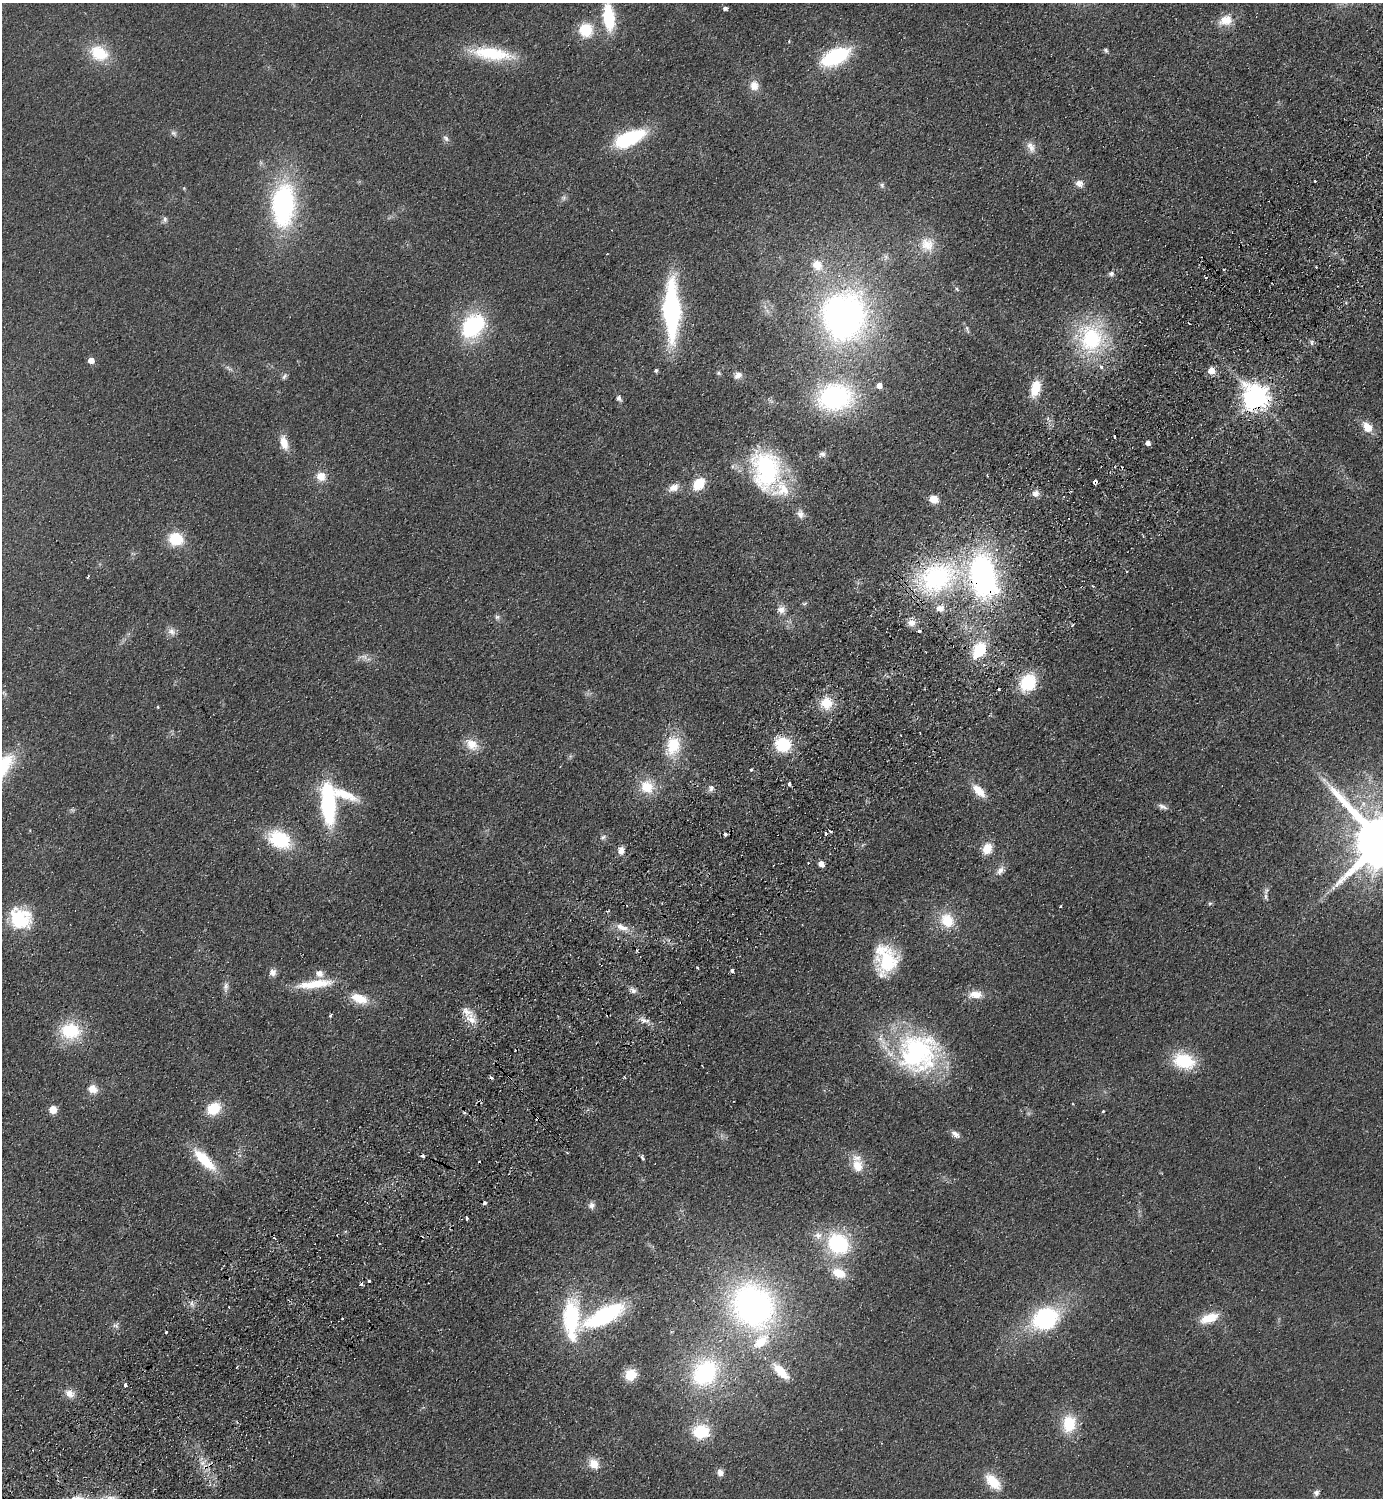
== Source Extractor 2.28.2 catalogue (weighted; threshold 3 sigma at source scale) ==
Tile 7 of 4 x 4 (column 3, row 2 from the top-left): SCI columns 2963-4343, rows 3036-4531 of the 6066 x 6072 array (HDU 1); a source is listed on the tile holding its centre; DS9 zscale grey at full resolution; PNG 1385 x 1500 px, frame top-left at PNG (2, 3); no overlay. Shown black and unused: <1% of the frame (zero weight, under 2 of 3 exposures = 3% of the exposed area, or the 3 px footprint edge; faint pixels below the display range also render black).
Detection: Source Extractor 2.28.2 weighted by HDU 2 'WHT'; one run over the whole footprint, this tile lists its part. Background 0.0559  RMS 0.0097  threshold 0.0436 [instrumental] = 3 sigma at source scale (4.5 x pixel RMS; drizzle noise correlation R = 1.50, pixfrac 1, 0.05/0.05 arcsec/px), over >= 5 px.
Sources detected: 185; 1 too faint to see at this stretch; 1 inside a brighter object's white glare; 14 cosmic-ray / hot-pixel residue — not listed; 10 inside a brighter listed object's ellipse — not listed separately; the other 159 listed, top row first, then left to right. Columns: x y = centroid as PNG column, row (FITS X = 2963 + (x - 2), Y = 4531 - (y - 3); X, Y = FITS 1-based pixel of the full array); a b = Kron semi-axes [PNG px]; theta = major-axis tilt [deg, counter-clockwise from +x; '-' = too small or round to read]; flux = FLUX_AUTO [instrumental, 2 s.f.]
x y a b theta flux
725 8 4 4 - 3.2
609 17 22 10 -84 60
1226 20 16 12 16 17
586 30 13 13 - 33
1106 50 6 5 - 1.9
99 53 18 13 -28 40
491 54 54 16 -8 55
835 57 27 14 25 85
754 85 14 12 -84 9.5
174 133 9 6 -42 2.9
631 137 22 10 18 93
446 138 10 7 -47 3.5
1031 147 17 10 -63 7.9
1315 181 3 3 - 2
1079 183 10 9 - 6.4
882 185 8 5 -80 2.2
564 198 8 7 - 2.8
283 205 46 25 87 170
165 219 9 6 -88 2.8
927 244 22 21 - 23
886 257 10 6 70 3.2
817 265 15 13 -57 15
1316 267 2 2 - 0.96
1223 270 3 2 - 1.3
1111 274 7 7 - 3.2
1205 277 3 2 - 1.2
957 289 7 4 -46 1.4
1346 303 4 4 - 1.3
671 310 45 13 -89 220
844 316 44 39 84 430
473 326 25 18 52 100
967 329 12 4 -73 2.2
1091 338 37 33 -86 100
1312 342 8 4 -82 2
91 360 5 5 - 10
229 368 11 6 -34 3.2
656 370 4 4 - 2
1211 371 6 5 - 15
719 373 6 5 - 1.5
738 375 11 8 32 5.3
284 376 9 5 54 2.4
879 385 6 6 - 6.6
1035 388 15 9 74 26
835 397 37 28 8 150
1256 397 9 8 - 1100
619 398 7 6 - 3.3
1368 427 11 8 -47 17
1114 436 3 2 - 2
284 443 18 9 -74 14
1148 443 5 4 - 5.9
822 454 9 8 - 3.8
766 470 48 33 -82 120
321 476 12 11 - 12
1095 481 4 4 - 12
698 484 12 9 50 27
674 487 14 9 29 8.8
1035 493 9 8 - 5.7
934 499 8 7 - 14
800 514 13 9 -71 6.3
176 539 12 11 - 39
1127 571 3 2 - 1.3
983 576 35 22 -78 310
88 577 4 2 - 1.4
937 578 48 35 20 160
804 603 8 4 9 1.3
781 610 11 10 - 6.8
497 617 8 6 0 2.7
911 623 10 10 - 7.1
1072 625 4 3 - 1
172 631 12 9 -36 5.9
919 631 3 3 - 3.5
979 650 14 11 59 43
364 657 12 6 -25 4.9
984 665 4 2 - 1.3
1028 683 17 15 53 47
826 703 15 14 - 21
472 744 19 13 -34 15
783 744 14 13 - 47
673 745 25 18 84 36
751 769 3 3 - 1.9
789 784 4 3 - 4.8
647 787 18 16 -46 25
711 788 9 6 -88 3.7
979 791 20 9 -47 15
343 794 44 13 -22 32
328 804 36 12 -86 130
1162 806 14 6 -23 3.9
72 810 9 4 -23 1.9
830 831 3 3 - 3.2
725 834 4 4 - 4.6
826 834 3 3 - 3.4
603 837 9 6 36 2.7
279 839 23 16 -27 59
1382 842 19 15 -47 9900
987 849 11 9 70 18
621 850 10 8 -88 6.8
821 864 5 4 - 9.7
1000 870 14 9 51 6.5
1333 888 6 5 - 2.1
1266 891 13 7 72 4.1
1210 903 6 5 - 1.6
1061 906 3 3 - 1.8
20 919 25 23 -29 52
947 920 18 15 -57 26
622 927 17 9 -21 10
886 960 31 23 -84 57
697 968 3 2 - 1.7
732 971 4 3 - 8.5
273 972 9 8 - 5.4
319 973 9 8 - 7
315 984 46 10 7 31
226 987 15 7 85 5
633 991 9 7 -36 4.1
975 994 18 10 1 12
359 998 19 11 -19 21
330 1016 4 3 - 1.8
471 1019 16 10 -58 13
644 1021 11 7 -44 5.7
70 1031 22 18 -6 50
918 1053 49 48 - 170
1184 1061 22 16 -18 48
702 1066 3 2 - 0.7
624 1077 3 3 - 1.2
93 1089 10 9 - 12
214 1108 15 12 33 26
53 1109 5 5 - 26
1103 1111 3 3 - 1.5
464 1113 4 4 - 1.4
537 1118 4 3 - 1.2
955 1134 13 7 -39 5.1
567 1152 4 3 - 0.8
642 1158 8 3 -65 2.1
204 1160 32 11 -45 40
858 1166 14 11 -73 17
592 1205 9 8 - 4.3
467 1218 4 3 - 2.9
838 1244 23 20 -45 85
839 1273 16 11 -23 19
369 1281 3 3 - 2.1
192 1303 9 4 -82 2.6
753 1306 46 40 -53 320
604 1316 50 17 27 110
1209 1318 21 10 20 21
343 1319 3 3 - 1.8
1045 1319 27 20 27 110
115 1325 10 7 -10 3.4
237 1367 3 2 - 1.2
781 1371 22 9 -46 23
705 1373 26 21 50 110
631 1375 12 10 39 21
125 1385 4 3 - 6.5
69 1393 12 10 -30 8.5
1069 1424 22 17 82 32
701 1432 15 12 8 44
203 1463 7 4 -72 3.7
594 1464 12 10 -54 14
720 1473 9 7 -86 5
993 1482 21 11 -47 25
1316 1493 7 6 - 3.4
Overlapping masked pixels (flux is a lower limit): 6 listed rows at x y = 1256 397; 1095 481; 983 576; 937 578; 979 650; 537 1118
Isophote crosses this tile's border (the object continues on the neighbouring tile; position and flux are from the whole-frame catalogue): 1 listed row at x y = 1382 842